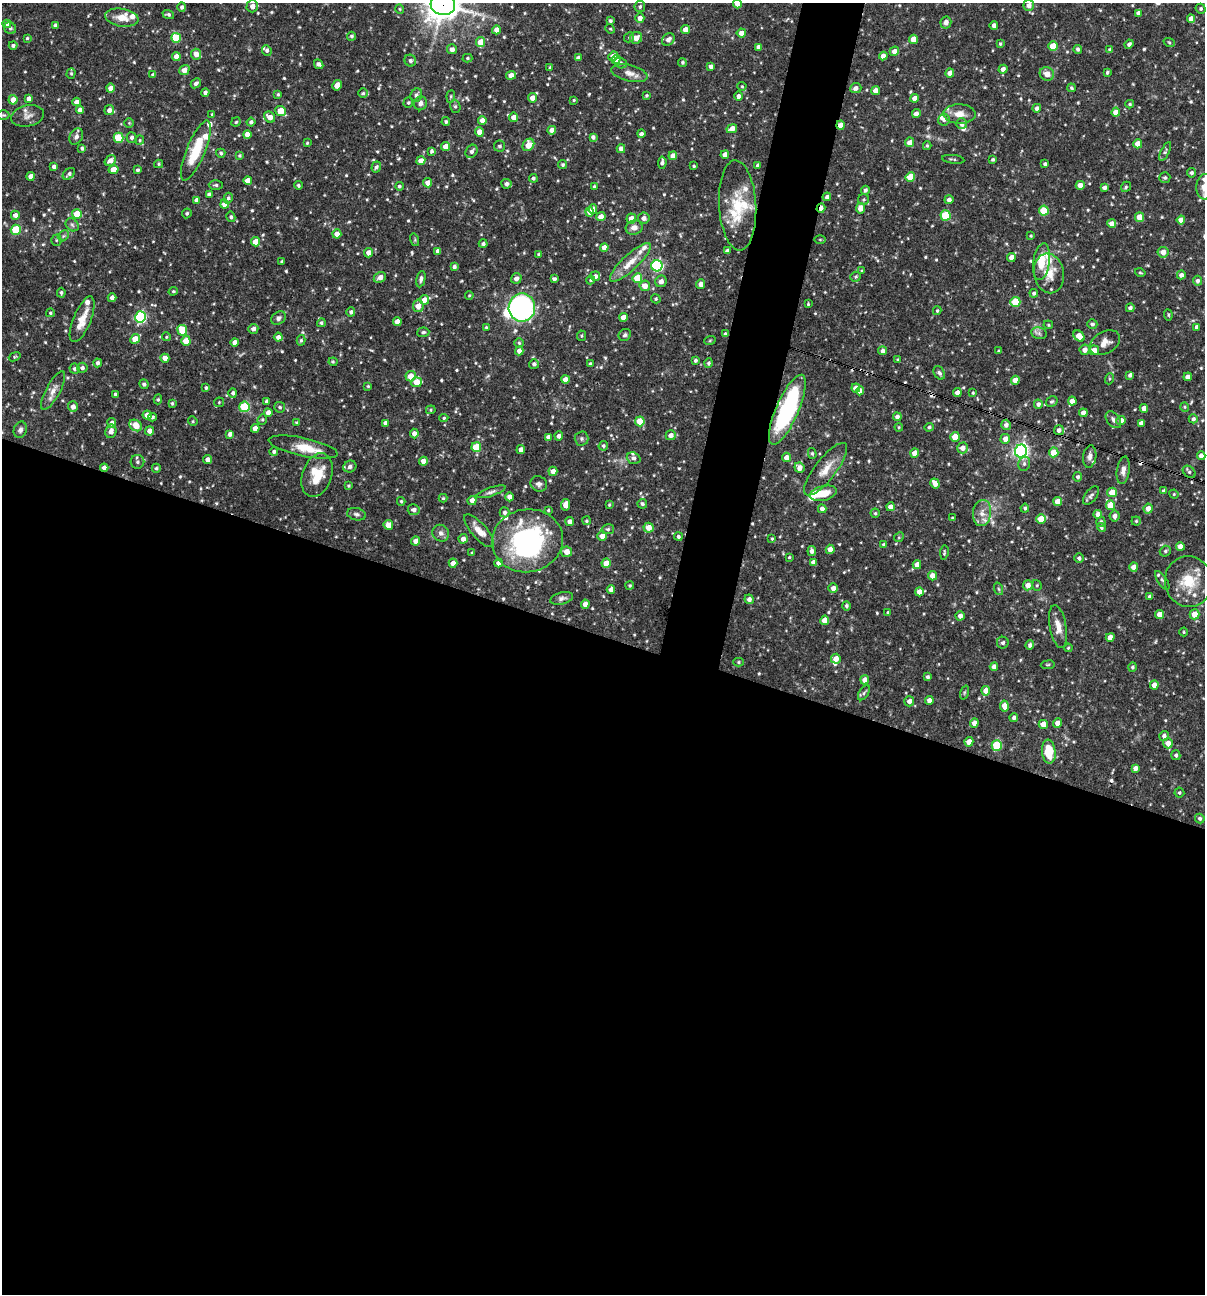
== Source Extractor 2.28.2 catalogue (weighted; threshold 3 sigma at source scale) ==
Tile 14 of 4 x 4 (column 2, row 4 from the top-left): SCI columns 1453-2655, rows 1-1292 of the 5187 x 5168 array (HDU 1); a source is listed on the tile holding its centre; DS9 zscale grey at full resolution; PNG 1207 x 1296 px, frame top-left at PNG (2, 3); each listed source drawn as its Kron ellipse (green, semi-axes under 4 px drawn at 4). Shown black and unused: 54% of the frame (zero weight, under 3 of 4 exposures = <1% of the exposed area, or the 3 px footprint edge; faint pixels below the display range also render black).
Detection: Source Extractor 2.28.2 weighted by HDU 2 'WHT'; one run over the whole footprint, this tile lists its part. Background 0.0869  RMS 0.0039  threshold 0.0175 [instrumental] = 3 sigma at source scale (4.5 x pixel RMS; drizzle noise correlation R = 1.50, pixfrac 1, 0.05/0.05 arcsec/px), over >= 5 px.
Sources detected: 672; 2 inside a brighter object's white glare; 6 cosmic-ray / hot-pixel residue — neither listed nor drawn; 27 inside a brighter listed object's ellipse — not listed separately; of the other 637, all 500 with FLUX_AUTO >= 0.429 (the completeness limit of this list) listed and drawn (137 fainter detections not listed), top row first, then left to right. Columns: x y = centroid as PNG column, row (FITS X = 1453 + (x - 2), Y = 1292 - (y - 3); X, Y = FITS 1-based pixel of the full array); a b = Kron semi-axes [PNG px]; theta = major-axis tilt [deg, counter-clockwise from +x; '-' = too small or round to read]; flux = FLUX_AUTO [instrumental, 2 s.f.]
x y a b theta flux
443 4 12 11 - 590
737 4 4 4 - 2.8
1029 5 5 5 - 2.1
252 6 6 6 - 2.2
182 7 5 4 - 1.1
640 7 5 5 - 0.78
400 9 4 4 - 0.43
1201 9 5 4 - 0.76
1138 13 4 4 - 1.7
168 14 6 4 -22 0.84
122 18 17 9 -9 4.9
640 18 4 4 - 1.9
1191 19 4 4 - 2.9
610 21 4 4 - 0.74
946 23 6 5 - 1.9
7 24 4 4 - 2.5
56 25 4 3 - 1.4
994 26 4 4 - 1.9
10 28 6 5 - 0.86
610 29 5 4 - 0.43
685 29 4 4 - 3
496 30 4 4 - 2.7
741 33 4 4 - 2.4
352 36 4 4 - 0.69
629 37 5 4 - 0.57
27 38 3 3 - 0.49
176 38 5 5 - 13
636 38 6 6 - 3.2
668 39 7 5 44 1.7
913 39 4 4 - 4.5
480 42 5 4 - 6.6
1169 42 6 3 -20 0.5
1000 44 4 3 - 0.5
1129 44 5 4 - 1
13 45 4 4 - 0.95
1053 46 5 4 - 8.4
759 47 4 4 - 2.2
452 49 5 5 - 1.8
1078 49 4 4 - 0.94
1109 49 4 4 - 0.51
267 50 5 4 - 0.99
894 51 5 4 - 2.6
196 54 5 5 - 2.9
613 56 5 4 - 3.6
883 56 4 4 - 2.2
176 57 4 4 - 2.5
467 58 5 4 - 0.57
578 58 4 4 - 1.9
616 59 4 4 - 3.9
410 61 6 5 - 0.95
682 62 4 4 - 0.56
620 63 6 5 - 0.96
319 64 5 4 - 1.3
711 66 4 4 - 1.4
550 67 4 3 - 0.6
1003 69 4 4 - 1.8
184 70 5 4 - 2.9
1107 72 4 3 - 0.69
71 73 5 4 - 0.51
629 73 18 8 -14 2.9
950 73 4 4 - 2.6
1047 74 7 6 - 2.8
153 75 4 4 - 1
511 75 5 4 - 3.2
196 83 5 4 - 1.2
337 85 5 4 - 3.6
742 86 4 4 - 0.43
111 88 4 4 - 2.7
856 88 5 5 - 1.7
1071 88 4 3 - 0.51
876 91 4 4 - 2.8
205 93 4 4 - 1.3
363 93 5 4 - 0.67
278 94 4 3 - 0.5
416 95 7 5 62 1.1
646 95 4 4 - 0.53
451 96 6 4 83 0.58
739 96 4 4 - 1.4
532 98 4 4 - 2.7
915 98 4 4 - 2.6
29 99 4 4 - 1.8
13 100 4 4 - 3.7
574 100 4 4 - 0.48
77 102 4 4 - 2.5
408 103 5 4 - 0.56
420 103 7 6 - 1.6
1130 104 4 3 - 0.52
455 106 6 5 - 0.7
1037 108 4 4 - 1.3
80 110 4 4 - 2.5
109 110 5 5 - 1.9
280 111 5 4 - 8.1
1116 112 4 4 - 3.5
212 114 4 3 - 0.46
916 114 4 4 - 1.6
959 114 16 9 -2 4.1
4 115 6 4 0 0.54
27 116 16 10 11 2.6
270 117 6 5 - 2.9
514 117 4 4 - 2.8
944 119 6 6 - 1.4
482 120 4 4 - 2.5
236 122 5 4 - 0.51
251 122 4 4 - 1
446 122 4 4 - 0.62
129 123 5 5 - 0.45
962 124 5 5 - 1.8
840 125 4 4 - 2.9
732 129 5 4 - 3.1
552 130 4 4 - 2.7
479 132 4 4 - 2.8
247 134 4 4 - 3.4
641 134 4 4 - 1.1
76 137 9 6 60 1.4
131 137 5 5 - 1
593 137 4 4 - 1.2
118 138 5 5 - 16
140 140 4 4 - 0.53
910 142 5 4 - 2.5
307 143 4 4 - 0.45
1138 144 4 4 - 4.4
528 145 6 5 - 5.5
446 146 4 4 - 4.3
500 146 5 5 - 0.87
927 146 4 4 - 0.53
82 148 4 3 - 0.67
621 149 4 4 - 2
196 151 32 9 68 14
432 151 4 3 - 0.76
472 151 7 5 56 1.2
1165 152 10 4 63 0.91
221 153 4 4 - 0.75
725 155 4 4 - 3
239 156 4 4 - 0.52
673 156 4 4 - 3
953 159 11 2 -7 0.59
993 159 4 3 - 0.61
110 160 6 5 - 2.5
421 161 4 4 - 3.2
662 163 6 4 84 1.2
159 164 4 4 - 0.44
1045 164 3 3 - 0.83
563 165 4 4 - 0.69
758 165 4 4 - 1.1
694 166 3 3 - 0.48
54 167 4 4 - 1.4
376 167 5 4 - 1.1
113 170 5 4 - 4.4
137 170 4 3 - 0.66
1192 173 5 4 - 0.85
69 174 7 5 39 1.1
31 176 4 4 - 2.4
910 177 5 4 - 7.5
533 178 4 4 - 0.76
1165 178 5 5 - 0.74
248 180 4 4 - 2.7
428 183 4 4 - 2.8
506 184 5 5 - 1.2
216 185 7 4 0 0.8
298 185 4 4 - 0.65
1080 185 4 4 - 2.7
399 186 4 4 - 0.75
594 186 3 3 - 0.47
1104 187 4 3 - 1.4
1126 187 5 4 - 0.51
1204 187 13 8 88 5.7
865 190 4 4 - 0.94
209 194 4 3 - 1.2
827 197 4 4 - 1.3
228 198 5 4 - 0.91
197 200 4 4 - 2.4
864 200 5 5 - 0.65
949 200 4 4 - 1.5
225 204 4 4 - 4
738 205 45 18 -87 15
821 208 5 3 - 2.3
860 208 5 4 - 2.8
593 209 4 4 - 2.8
1044 211 5 5 - 14
590 212 4 4 - 3
187 213 5 4 - 0.7
77 214 5 5 - 9.3
15 215 4 4 - 1.8
945 215 5 5 - 15
231 217 5 4 - 0.89
601 217 5 4 - 2.8
1139 217 5 4 - 5.6
644 218 5 5 - 2
631 219 5 4 - 3.5
1181 220 4 4 - 2.9
1112 224 4 4 - 2.7
72 225 7 5 -45 0.87
634 227 8 7 - 2.2
16 230 5 5 - 17
337 234 4 4 - 3.2
63 236 6 4 45 0.73
1031 236 4 3 - 0.47
56 240 5 5 - 0.54
415 240 6 4 -74 0.47
820 240 6 4 0 0.45
255 242 4 4 - 5.1
483 244 4 4 - 0.93
604 248 4 4 - 3.2
438 251 4 4 - 2
727 251 4 4 - 1.6
1163 252 5 5 - 2.8
369 253 5 4 - 2.7
539 254 4 3 - 0.69
1011 257 4 4 - 2.9
282 262 4 3 - 0.87
630 262 27 8 43 6.2
1041 262 18 8 82 7.1
657 266 5 5 - 46
454 267 4 4 - 1.1
862 271 4 4 - 0.46
1140 272 5 3 - 0.46
1049 273 20 15 -79 5.7
1181 275 4 4 - 1.5
595 276 5 5 - 1.5
380 277 6 5 - 2.3
856 277 5 5 - 0.64
516 278 5 5 - 1.6
637 278 5 5 - 11
421 279 8 4 79 1.1
554 279 4 3 - 1.1
591 280 4 3 - 0.55
661 281 6 5 - 1.8
1197 281 5 4 - 1.2
701 284 5 4 - 1.8
645 286 5 5 - 3.5
173 291 5 4 - 0.49
61 293 5 4 - 0.63
1034 293 4 4 - 0.88
469 295 4 3 - 0.45
112 298 4 4 - 1.8
656 299 5 4 - 0.54
424 300 5 4 - 2.7
1015 302 5 5 - 12
808 304 3 3 - 0.46
418 306 6 5 - 3.2
522 308 14 13 - 95
1130 308 4 4 - 1.3
937 311 4 3 - 0.56
351 312 4 4 - 0.93
50 313 4 4 - 0.53
1168 315 6 4 -83 0.49
140 317 6 5 - 43
623 317 4 4 - 3.2
279 318 8 6 35 1.3
82 319 24 9 68 5.8
397 322 4 4 - 2.2
321 323 4 4 - 0.72
1092 324 5 4 - 0.91
1048 325 5 4 - 0.45
486 327 3 3 - 0.47
1197 327 4 3 - 1.1
253 329 5 5 - 1.5
182 330 5 5 - 8.1
423 332 6 4 5 0.77
1039 333 8 6 -11 1.1
725 334 4 3 - 0.63
625 335 6 5 - 0.84
581 336 5 4 - 0.48
1079 336 6 5 - 4.4
166 337 4 4 - 0.43
278 337 4 4 - 1.8
135 339 5 4 - 5.9
301 340 5 4 - 0.62
710 340 6 3 20 0.43
186 341 5 4 - 5.7
235 342 4 4 - 2.6
519 343 5 4 - 0.57
1105 343 16 11 31 3.3
1085 350 5 5 - 2.3
1094 350 5 5 - 3.5
519 351 4 4 - 2.3
882 351 4 4 - 1.4
999 351 4 3 - 0.47
15 357 6 4 21 0.44
165 358 4 4 - 2.8
695 360 4 3 - 0.8
898 360 4 3 - 0.6
333 362 4 4 - 0.46
98 363 4 4 - 1.2
708 363 4 4 - 0.7
534 364 5 5 - 1
590 364 3 3 - 0.6
82 368 5 5 - 1.1
74 369 5 5 - 0.84
939 373 7 5 -58 1.1
1130 375 4 3 - 0.85
411 376 5 5 - 5.1
1188 377 4 4 - 2.3
565 379 4 4 - 2.5
1109 379 5 3 - 0.46
1015 380 4 4 - 2.9
417 382 5 5 - 5.8
144 384 5 4 - 0.79
368 386 4 4 - 0.45
206 388 4 3 - 0.62
856 388 4 4 - 3.2
53 390 21 7 61 3.2
860 391 4 4 - 2.7
233 393 5 4 - 1
957 393 4 4 - 2.6
973 393 4 3 - 0.47
115 394 3 3 - 0.59
158 399 5 4 - 0.54
266 401 4 3 - 0.74
1072 401 4 4 - 2.8
219 402 5 4 - 0.46
1052 402 6 5 - 0.6
172 403 3 3 - 0.5
1038 404 4 4 - 1.3
73 407 5 5 - 2.1
244 407 5 5 - 22
280 407 5 5 - 0.72
1185 407 5 4 - 0.43
1144 408 4 4 - 2.7
431 410 5 4 - 0.48
787 410 38 11 66 50
268 413 4 4 - 2.2
1083 413 4 4 - 2.4
147 415 4 4 - 3
152 417 4 4 - 0.84
897 417 4 4 - 1.3
444 418 4 4 - 0.5
262 419 5 4 - 0.52
1193 419 4 4 - 0.99
1113 420 9 6 -51 1.3
193 421 5 4 - 0.47
640 421 5 4 - 9.3
1121 421 4 4 - 2.9
112 423 5 4 - 1.4
297 423 4 3 - 0.57
385 423 4 4 - 1.7
1141 423 4 4 - 1.6
136 425 7 5 -36 5.4
1006 425 5 5 - 1.4
899 427 4 4 - 0.46
929 427 4 4 - 0.64
255 428 4 4 - 2.5
20 430 8 6 70 1.3
1059 430 5 5 - 1.4
111 431 7 5 77 2.2
149 431 4 4 - 2.2
414 433 5 4 - 2.2
230 434 4 4 - 1.4
671 435 5 5 - 2.2
559 436 4 4 - 1.4
548 437 4 4 - 1.8
955 437 5 4 - 6.4
581 439 7 7 - 0.92
1005 439 5 5 - 2.8
603 446 5 4 - 0.73
303 447 35 9 -12 6.9
476 447 5 5 - 12
963 448 5 5 - 2.4
521 450 4 4 - 2.1
1021 451 6 6 - 110
274 452 4 4 - 0.86
1054 452 5 4 - 6.5
812 453 5 4 - 0.64
915 453 4 4 - 4.2
1201 456 4 4 - 2.2
787 457 5 4 - 2.8
1090 457 11 6 82 1.7
634 458 7 5 -20 1.1
207 459 4 4 - 1.9
423 461 4 4 - 2.5
137 462 7 7 - 0.98
1024 464 7 5 75 0.88
350 467 6 6 - 1.5
104 468 4 4 - 2
156 468 4 4 - 0.65
799 468 5 5 - 2.9
826 469 32 10 52 6
1123 470 14 6 82 2.1
553 471 4 4 - 2.5
1189 472 7 5 -41 0.77
317 475 22 14 71 9.9
1078 477 4 4 - 0.93
935 483 5 4 - 2.9
539 484 8 7 - 1.5
348 486 4 3 - 0.44
1164 491 4 4 - 1.3
491 492 15 4 19 1.3
1112 492 5 4 - 5.9
823 493 13 7 14 5.8
1174 494 5 4 - 0.44
1091 496 11 5 53 1.1
509 497 4 4 - 2.5
443 498 4 4 - 0.45
472 500 4 4 - 2.5
401 501 4 3 - 0.49
1058 501 4 4 - 4.6
642 504 5 4 - 0.78
566 505 6 4 83 3.3
609 505 4 3 - 0.47
1110 505 4 4 - 7.3
891 507 4 4 - 2.3
1025 508 4 4 - 0.75
1148 508 5 4 - 2.6
822 509 4 4 - 2.1
414 510 6 5 - 1.6
548 510 3 3 - 0.44
504 512 5 5 - 0.97
875 513 4 4 - 0.56
982 513 13 9 85 3.2
357 514 9 6 -12 1.2
1098 514 4 4 - 2.6
1115 516 5 5 - 1.6
952 518 3 3 - 0.47
1041 519 5 4 - 7.2
570 521 4 4 - 2
586 521 4 4 - 0.5
1136 521 4 4 - 0.52
1101 522 5 4 - 0.87
388 525 5 4 - 3.5
1101 527 5 4 - 0.69
648 528 5 5 - 3.4
608 529 6 5 - 0.72
479 531 21 7 -49 4.8
441 533 9 8 - 1.7
602 536 5 4 - 3
678 537 4 4 - 0.88
899 537 5 4 - 0.49
463 539 5 4 - 2.1
772 539 4 3 - 0.47
416 541 4 4 - 2.8
527 541 35 31 11 62
884 544 3 3 - 0.73
1180 547 4 4 - 3.4
830 549 4 4 - 2.6
812 551 5 4 - 1.4
1165 551 6 5 - 0.74
567 552 5 5 - 3.5
472 553 3 3 - 0.5
944 553 7 3 81 0.5
789 557 3 3 - 0.43
1079 558 4 4 - 1
813 562 4 4 - 1.8
453 563 4 4 - 2.5
499 563 4 4 - 2.5
606 563 4 4 - 4.6
917 565 4 4 - 2.6
1134 567 4 4 - 3.4
932 576 4 4 - 3.3
1162 580 11 4 -57 0.96
1189 582 25 23 -78 13
1028 585 5 5 - 2.9
1037 585 5 4 - 0.52
630 586 4 4 - 0.57
833 588 5 4 - 2
999 589 6 4 -70 0.7
611 590 4 4 - 2.3
919 592 4 4 - 2.7
1150 596 4 3 - 1.2
562 598 12 6 15 1.4
749 599 5 4 - 1.4
585 604 4 4 - 2.6
846 606 5 4 - 0.84
888 613 4 3 - 0.66
1160 614 4 4 - 2.7
1194 614 5 5 - 4.7
960 616 4 4 - 1.9
825 620 4 4 - 4.4
1058 627 22 8 -80 4.2
1184 632 4 4 - 0.44
1110 637 4 4 - 2.8
1003 643 6 6 - 0.87
1030 645 4 4 - 1.1
1068 648 4 4 - 0.44
836 659 5 5 - 2.8
739 662 5 4 - 0.54
1048 665 7 3 8 0.46
994 667 4 4 - 2.4
1132 667 5 4 - 0.71
928 677 3 3 - 0.83
865 680 4 4 - 2.5
1154 685 4 4 - 2.4
986 691 5 4 - 3.4
964 692 7 3 71 0.48
864 693 8 4 58 0.86
929 700 4 4 - 2.1
909 701 5 5 - 1.9
1004 706 5 4 - 4
1014 718 4 4 - 1.1
974 723 5 4 - 2.7
1058 723 4 4 - 3.1
1043 724 4 4 - 3.8
1164 736 5 5 - 1.5
969 742 4 4 - 4.5
1168 743 5 5 - 3.4
997 745 5 5 - 18
1049 752 12 7 -84 8.8
1176 755 5 4 - 0.83
1135 768 4 4 - 2
1179 793 5 5 - 0.58
1200 818 5 4 - 0.87
Overlapping masked pixels (flux is a lower limit): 5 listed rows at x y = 443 4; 840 125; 821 208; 787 410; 104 468
Isophote crosses this tile's border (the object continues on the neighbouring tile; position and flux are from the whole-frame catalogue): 4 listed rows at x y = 443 4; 737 4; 7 24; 1204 187